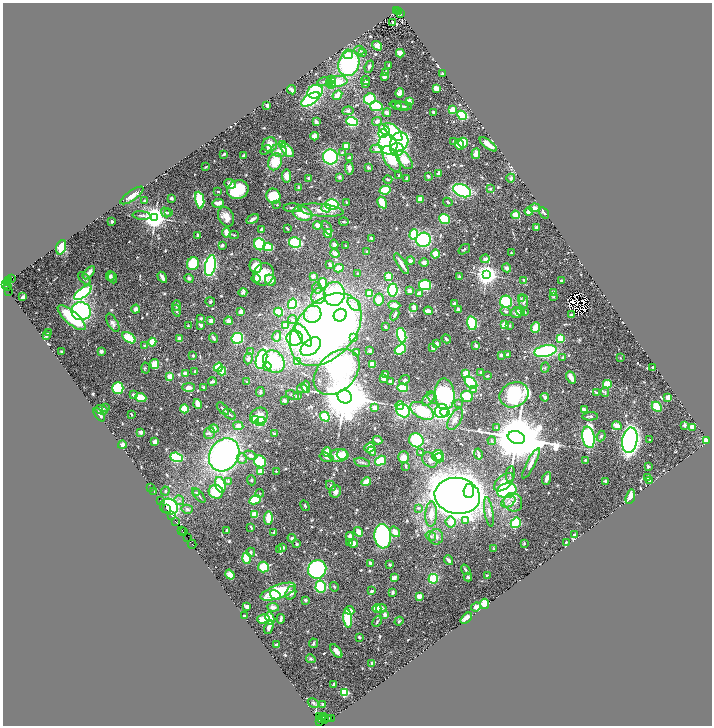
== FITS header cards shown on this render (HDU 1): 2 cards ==
NAXIS1  =                 1419
NAXIS2  =                 1447

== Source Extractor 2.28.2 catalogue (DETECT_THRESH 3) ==
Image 1419 x 1447 px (HDU 1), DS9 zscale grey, zoomed out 1/2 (1 PNG px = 2 x 2 image px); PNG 714 x 728 px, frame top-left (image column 2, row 1446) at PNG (3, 3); each listed source drawn as its Kron ellipse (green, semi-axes under 4 px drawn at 4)
Background 1.2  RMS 0.035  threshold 0.104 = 3 sigma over >= 5 px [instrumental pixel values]
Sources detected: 755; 47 cannot appear on this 1/2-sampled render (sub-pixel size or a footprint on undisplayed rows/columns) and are neither listed nor drawn; of the other 708, the 500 brightest by FLUX_AUTO listed and drawn (208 fainter detections omitted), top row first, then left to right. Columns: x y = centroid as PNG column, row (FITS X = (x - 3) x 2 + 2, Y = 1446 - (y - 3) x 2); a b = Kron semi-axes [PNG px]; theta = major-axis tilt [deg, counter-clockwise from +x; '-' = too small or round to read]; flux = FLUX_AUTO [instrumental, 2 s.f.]
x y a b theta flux
396 11 2 1 - 160
398 12 2 1 - 270
400 14 3 1 - 170
392 22 2 2 - 13
377 46 5 4 - 27
359 50 5 4 - 16
362 53 3 3 - 15
400 53 4 3 - 68
348 54 5 5 - 51
349 63 13 10 71 730
389 65 3 2 - 9.2
369 67 6 3 69 14
386 72 4 3 - 13
443 74 3 3 - 16
385 76 4 3 - 40
331 80 4 3 - 120
338 81 9 5 4 110
366 81 4 3 - 8.9
324 82 6 3 18 11
366 83 4 3 - 12
330 84 3 3 - 41
332 85 3 2 - 48
436 88 3 3 - 41
292 90 5 2 - 19
315 92 8 6 21 600
400 93 5 4 - 32
337 95 5 3 - 110
310 99 10 5 31 700
370 99 6 5 - 240
409 101 4 3 - 24
267 105 3 2 - 31
396 105 6 2 -17 7.1
376 106 6 5 - 240
400 106 9 3 -9 14
404 106 8 3 0 12
452 110 4 3 - 140
348 111 5 4 - 14
434 112 3 2 - 19
387 113 4 3 - 37
462 115 5 4 - 340
352 121 6 4 -19 500
316 122 4 2 - 29
377 122 5 4 - 21
385 130 7 4 -47 93
393 132 11 6 -45 320
383 134 4 4 - 160
314 136 4 4 - 32
454 141 2 2 - 8.8
399 142 10 8 55 910
463 143 5 4 - 170
283 144 2 2 - 230
388 144 10 9 - 880
459 144 5 4 - 99
488 144 10 3 -37 86
270 145 7 7 - 89
346 146 4 3 - 150
376 149 6 4 4 52
397 149 7 6 - 340
266 150 6 3 38 8.8
287 150 8 4 -48 120
278 151 8 6 -11 39
342 152 4 3 - 7.2
224 154 3 2 - 9.3
476 154 5 3 - 55
243 156 3 2 - 16
330 157 7 7 - 640
349 158 3 2 - 13
391 159 14 7 -60 290
404 160 11 6 -51 120
275 162 9 6 68 150
206 167 4 2 - 7.3
368 167 2 2 - 40
349 168 6 3 -83 34
438 173 3 2 - 33
286 176 6 4 -82 49
399 176 3 3 - 12
428 176 2 2 - 14
339 177 4 3 - 17
308 178 2 2 - 12
511 178 4 3 - 19
407 179 3 2 - 29
388 180 4 3 - 8.9
230 184 6 5 - 28
299 188 3 3 - 20
490 189 4 4 - 12
238 190 11 9 21 370
385 190 5 3 - 240
462 191 9 6 -23 700
218 192 2 2 - 19
132 195 13 5 35 47
273 196 7 7 - 230
171 198 3 3 - 16
420 199 3 3 - 54
145 200 3 2 - 7.1
200 200 8 4 -80 250
346 202 2 2 - 6.7
382 202 6 4 -60 120
448 202 4 2 - 8.6
218 203 6 3 5 53
277 205 2 2 - 16
332 205 6 5 - 450
293 208 9 2 1 19
326 208 5 4 - 26
534 208 5 3 - 27
321 210 23 6 -6 93
529 211 4 3 - 60
166 212 5 4 - 14
168 213 4 3 - 7.8
544 213 6 3 -58 9.5
303 214 10 7 -20 180
515 215 4 4 - 73
142 216 9 2 -5 11
226 217 10 7 -63 67
155 218 4 4 - 7400
253 219 7 2 32 28
444 219 5 4 - 310
112 221 2 2 - 20
344 222 5 3 - 9.6
317 225 4 4 - 33
327 227 7 4 -62 15
537 227 3 2 - 35
287 228 4 2 - 7.5
261 230 4 2 - 24
226 233 5 2 - 79
328 233 4 3 - 82
414 234 5 4 - 300
234 235 5 3 - 7.1
198 236 4 2 - 22
371 238 3 3 - 9.7
423 240 7 7 - 560
295 243 6 5 - 440
260 244 6 5 - 470
334 244 4 4 - 24
222 245 4 4 - 15
346 246 3 2 - 6.9
61 247 7 4 70 150
268 247 5 4 - 220
464 249 6 3 36 10
367 252 4 2 - 8.7
335 253 5 3 - 46
511 253 3 2 - 8.5
436 254 4 3 - 160
485 259 4 4 - 25
410 261 4 4 - 22
424 263 4 4 - 24
193 264 6 6 - 270
401 264 12 2 -58 54
330 265 4 3 - 22
210 266 10 5 77 1100
256 266 7 6 - 110
339 268 5 4 - 59
507 268 4 3 - 24
89 273 8 3 50 44
264 274 11 10 - 150
358 274 3 3 - 12
487 275 4 4 - 5600
110 276 5 4 - 18
313 276 3 3 - 22
388 276 3 3 - 64
162 277 6 2 -59 33
460 277 4 3 - 20
11 278 4 2 - 360
113 278 6 3 -69 8
189 278 5 4 - 14
84 279 8 3 -48 23
256 279 4 4 - 53
8 280 2 2 - 270
270 280 6 5 - 61
524 280 3 3 - 12
561 280 2 2 - 7.3
8 282 2 1 - 120
323 283 5 3 - 190
6 285 3 2 - 210
425 285 6 5 - 340
8 287 3 2 - 440
317 288 5 5 - 18
393 290 6 5 - 480
9 291 3 1 - 500
409 291 3 2 - 63
243 292 4 3 - 13
83 293 10 4 36 710
553 293 3 3 - 40
334 294 12 10 86 780
369 294 4 3 - 120
420 294 3 3 - 87
318 296 8 7 - 55
23 297 3 2 - 26
553 297 4 3 - 7
521 299 4 4 - 8.4
379 300 6 4 80 78
523 301 7 4 -83 26
210 302 5 4 - 9.9
506 302 6 6 - 350
292 304 5 4 - 480
354 304 8 5 -43 34
454 304 3 3 - 16
394 305 6 3 -5 68
177 306 5 3 - 16
414 307 4 3 - 48
136 309 4 4 - 27
458 309 3 3 - 21
81 311 10 9 - 950
176 311 6 3 -75 12
428 311 4 3 - 32
506 311 5 4 - 16
521 311 5 4 - 9.9
241 312 3 3 - 62
279 312 4 4 - 260
524 312 3 2 - 13
517 313 6 5 - 45
312 314 9 8 - 220
572 314 4 2 - 14
340 315 7 6 - 290
395 315 6 3 62 21
72 318 18 6 -41 290
201 318 3 3 - 9.6
293 319 4 3 - 11
211 321 3 3 - 38
228 321 4 4 - 31
113 323 10 5 -60 24
472 323 7 5 -76 260
201 325 4 3 - 15
286 325 3 3 - 69
504 325 4 3 - 76
509 325 4 3 - 7.9
188 326 3 2 - 9.5
385 327 3 3 - 9
536 327 5 3 - 120
326 330 42 28 46 4700
48 333 2 2 - 18
304 335 13 5 -58 190
402 335 7 4 -73 520
46 336 3 2 - 13
277 336 5 3 - 39
129 338 7 4 -34 150
213 338 5 3 - 18
237 338 6 5 - 480
295 338 8 7 - 640
353 338 4 4 - 30
560 338 4 4 - 110
180 339 4 3 - 37
446 339 5 2 - 19
152 342 4 3 - 130
437 344 4 4 - 32
144 346 3 3 - 8.8
476 346 3 3 - 21
311 347 12 7 39 720
433 348 4 3 - 18
400 349 6 4 39 280
101 351 3 3 - 25
250 351 4 3 - 7.1
370 351 3 2 - 15
545 351 11 5 10 890
61 352 2 2 - 14
356 352 4 3 - 11
508 354 3 2 - 20
501 355 4 4 - 13
193 356 2 2 - 12
563 357 4 3 - 7.2
620 358 2 2 - 7.1
248 359 6 4 79 29
261 359 10 5 76 970
298 361 3 3 - 70
274 362 12 10 -52 370
155 364 5 4 - 88
372 364 4 3 - 80
267 366 4 4 - 26
218 367 5 4 - 200
545 367 5 3 - 7.4
145 368 5 3 - 8.8
653 368 3 2 - 12
195 371 4 3 - 11
222 371 4 3 - 100
337 372 26 18 45 1100
480 372 2 2 - 7.3
466 373 4 3 - 150
185 374 3 3 - 48
386 374 3 3 - 18
487 376 3 3 - 7.4
170 377 3 3 - 100
571 377 6 3 -65 59
384 378 4 4 - 31
404 380 5 4 - 20
212 381 4 3 - 17
247 381 3 3 - 7.3
390 381 3 3 - 27
471 383 7 4 -44 440
607 384 4 4 - 130
188 387 6 4 0 39
204 387 3 2 - 13
306 387 6 4 -84 38
118 388 5 5 - 330
302 388 5 4 - 13
403 388 5 3 - 180
473 390 4 3 - 15
260 392 5 3 - 14
605 392 5 4 - 9.3
596 393 4 2 - 16
445 394 16 10 -87 1100
133 395 4 3 - 22
292 395 6 3 -22 8.6
514 395 15 12 23 1000
297 396 2 2 - 30
467 396 6 5 - 180
345 397 7 6 - 57000
545 397 4 2 - 16
141 398 6 4 -21 120
432 398 5 3 - 12
668 398 3 3 - 38
428 399 8 5 55 19
284 400 4 3 - 13
459 403 2 2 - 14
198 404 5 3 - 94
400 406 4 4 - 72
657 407 5 4 - 130
105 408 3 2 - 8.2
375 408 4 3 - 49
184 409 4 4 - 140
223 409 7 2 -45 13
101 410 6 4 -17 24
584 410 3 3 - 30
403 411 7 6 - 700
422 411 13 7 -30 320
442 411 7 6 - 660
445 412 5 4 - 240
131 414 3 2 - 7
230 414 7 2 -36 13
99 415 8 3 -54 23
259 416 9 8 - 75
590 416 7 3 2 17
325 417 5 4 - 280
255 419 3 2 - 170
455 419 12 6 60 41
260 422 5 4 - 270
685 425 3 2 - 13
238 426 5 4 - 41
617 426 5 3 - 53
497 427 4 3 - 9.5
692 427 3 3 - 83
214 429 5 4 - 40
141 432 2 2 - 100
209 433 6 5 - 18
274 434 3 3 - 13
601 436 5 4 - 13
589 437 11 6 -80 1400
516 438 9 6 -17 73000
649 439 2 2 - 11
377 440 5 2 - 31
416 440 7 7 - 510
630 440 13 7 81 3300
707 440 4 3 - 100
492 441 4 3 - 7.1
155 442 3 3 - 45
122 445 4 4 - 21
369 448 5 4 - 43
372 451 5 4 - 73
327 452 5 3 - 120
421 452 4 4 - 9.7
342 454 5 5 - 80
478 454 5 2 - 19
224 455 17 14 56 2100
250 455 6 4 -28 25
339 455 9 6 4 120
438 456 6 5 - 190
177 457 6 4 -21 400
327 457 7 4 -18 22
404 457 6 5 - 44
439 458 5 4 - 140
242 459 5 5 - 20
430 460 8 6 -43 28
585 460 3 2 - 7.5
260 461 6 5 - 350
380 461 6 4 32 140
362 462 8 3 -15 15
531 463 17 4 63 41
406 466 2 2 - 12
648 466 3 2 - 11
260 471 4 3 - 130
276 471 2 2 - 17
510 474 8 2 81 11
648 477 4 3 - 8.1
547 478 6 2 67 34
251 480 5 4 - 9.4
228 481 2 2 - 27
605 481 3 3 - 13
650 481 3 2 - 6.8
366 482 5 3 - 110
504 482 11 6 42 58
220 485 8 5 -73 220
331 486 6 4 -46 13
151 487 2 1 - 79
154 491 2 1 - 140
165 491 4 3 - 7.6
469 491 7 5 85 470
507 491 10 7 13 620
216 492 7 6 - 180
335 492 6 5 - 29
196 493 4 3 - 8.3
260 493 4 3 - 7.1
199 495 9 3 -49 15
457 496 23 18 -10 10000
630 497 7 3 74 69
179 500 5 4 - 14
255 500 6 3 23 360
161 501 4 1 - 270
508 501 7 5 36 33
513 502 9 9 - 54
169 506 9 7 -20 580
305 506 6 3 -60 9.6
166 508 3 1 - 360
418 508 4 3 - 9
187 509 5 4 - 15
489 512 15 3 -81 25
431 514 12 6 86 79
254 515 4 4 - 79
171 516 3 1 - 260
268 518 7 3 87 190
465 520 2 2 - 44
176 522 4 1 - 330
451 522 5 5 - 72
516 523 5 4 - 260
251 527 3 2 - 6.9
182 530 2 1 - 84
227 530 2 2 - 37
183 532 2 1 - 50
274 532 2 2 - 17
359 532 5 4 - 52
395 532 5 4 - 69
575 535 3 3 - 21
350 536 4 4 - 36
383 536 12 8 -86 1000
431 536 5 4 - 16
436 537 7 7 - 33
188 538 3 2 - 83
292 538 4 3 - 15
349 542 3 3 - 13
566 542 3 2 - 11
353 543 5 3 - 66
524 543 4 3 - 7.3
192 544 4 2 - 180
296 544 3 2 - 21
283 547 3 3 - 16
493 548 4 3 - 6.9
280 549 4 3 - 15
251 552 4 3 - 14
247 558 5 3 - 200
448 560 5 3 - 26
370 563 3 2 - 30
390 565 2 2 - 11
263 567 5 5 - 220
317 569 9 9 - 790
466 570 6 2 -53 14
230 575 5 4 - 61
487 575 4 3 - 7.4
468 577 4 4 - 12
394 578 4 3 - 42
433 579 5 5 - 220
321 587 6 5 - 350
334 587 5 3 - 7.4
372 591 3 2 - 18
278 592 18 6 20 330
393 592 4 3 - 13
291 593 7 5 71 29
275 595 6 4 -32 73
419 596 4 3 - 44
306 600 4 3 - 11
485 604 5 4 - 100
247 607 4 3 - 22
273 607 6 4 -8 26
476 607 5 3 - 41
381 608 5 3 - 16
377 609 4 4 - 110
350 610 5 3 - 84
244 615 2 2 - 7.1
385 615 3 3 - 22
348 618 9 4 -85 310
466 618 7 3 41 65
263 619 6 4 16 91
270 619 6 3 -71 93
281 619 4 2 - 20
399 621 4 3 - 10
377 622 5 3 - 8.7
269 627 7 3 67 28
359 637 2 2 - 12
313 643 5 3 - 14
277 645 3 3 - 31
336 651 8 4 -51 41
311 659 5 4 - 10
372 663 4 2 - 14
333 684 4 2 - 14
345 692 3 3 - 530
313 703 6 4 -30 10
323 705 3 2 - 19
319 717 2 1 - 51
324 717 2 1 - 170
328 718 2 2 - 160
331 718 2 1 - 79
322 719 3 2 - 240
324 720 2 1 - 70
319 721 3 2 - 110
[208 fainter detections neither listed nor drawn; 47 sub-pixel or undisplayed-footprint detections neither listed nor drawn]